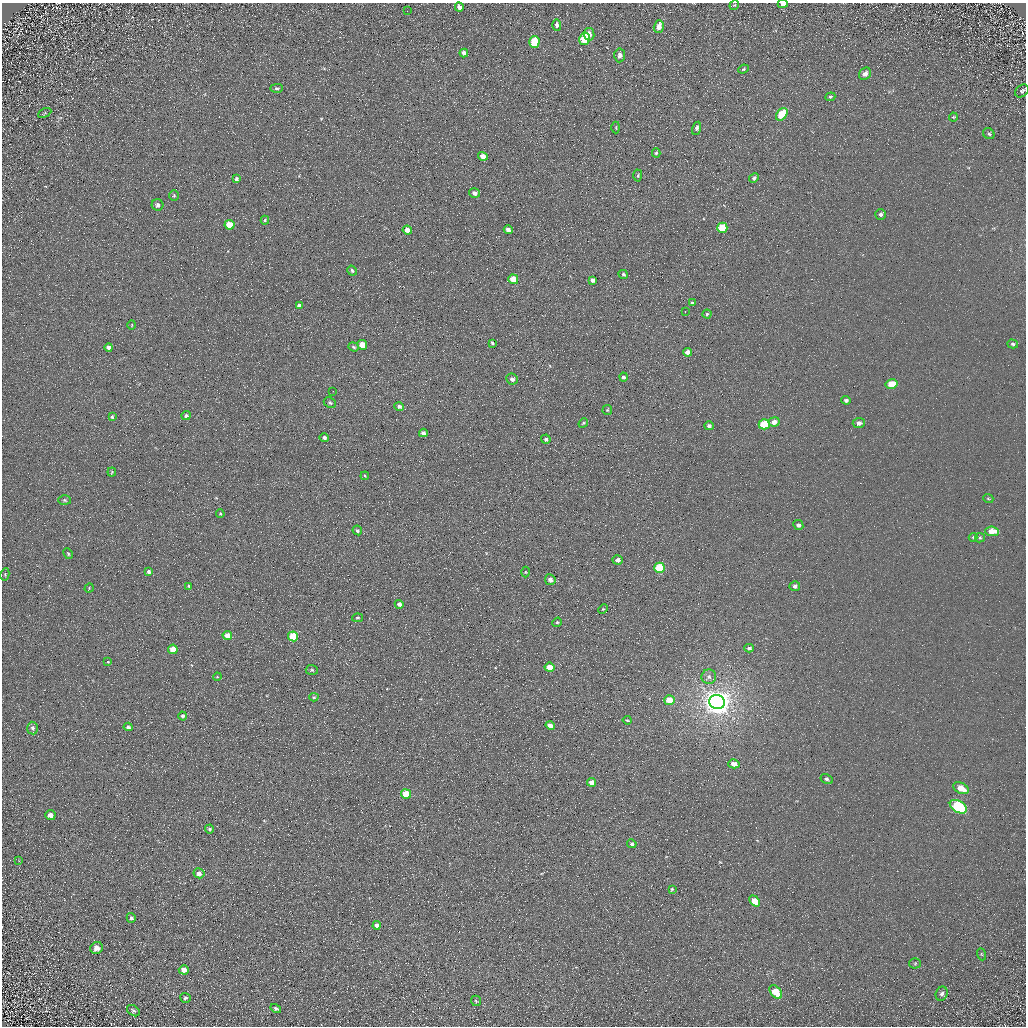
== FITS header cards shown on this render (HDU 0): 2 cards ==
NAXIS1  =                 1024 / Required FITS header
NAXIS2  =                 1024 / Required FITS header

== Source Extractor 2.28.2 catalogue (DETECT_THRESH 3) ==
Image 1024 x 1024 px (HDU 0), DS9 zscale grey, 1 PNG px = 1 image px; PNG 1028 x 1028 px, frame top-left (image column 1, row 1024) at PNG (2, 3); each listed source drawn as its Kron ellipse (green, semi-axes under 4 px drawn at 4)
Background 5.39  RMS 7.7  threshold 23.2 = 3 sigma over >= 5 px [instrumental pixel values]
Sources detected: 135; all 135 listed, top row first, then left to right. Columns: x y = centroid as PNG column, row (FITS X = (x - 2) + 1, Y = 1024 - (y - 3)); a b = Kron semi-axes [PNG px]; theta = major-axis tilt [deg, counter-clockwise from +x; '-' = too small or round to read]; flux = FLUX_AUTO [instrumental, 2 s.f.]
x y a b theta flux
783 4 5 3 - 2100
734 5 5 3 - 440
459 7 4 4 - 2500
407 11 3 2 - 390
557 25 6 4 -88 1700
659 26 6 5 - 4800
589 34 6 5 - 3300
584 39 6 5 - 16000
534 42 6 5 - 20000
464 53 4 4 - 1800
620 55 7 5 86 2300
743 69 5 4 - 650
865 74 6 5 - 2300
277 88 6 4 1 820
1022 91 7 5 42 1100
830 97 5 4 - 680
45 113 7 3 27 560
782 114 7 5 53 17000
953 117 4 4 - 530
616 128 6 3 -89 510
696 128 7 4 76 1700
989 134 6 5 - 960
656 153 4 4 - 730
483 156 5 4 - 4600
638 175 6 3 88 580
754 178 5 4 - 1200
236 179 3 3 - 990
474 193 5 5 - 2600
174 195 5 5 - 710
158 205 6 5 - 1300
881 214 5 5 - 1200
265 220 4 4 - 780
229 225 5 5 - 11000
722 228 5 5 - 18000
407 230 5 4 - 4100
508 230 4 4 - 2900
352 271 5 4 - 930
623 274 5 4 - 810
513 279 5 4 - 11000
593 280 4 4 - 1900
692 303 4 3 - 1100
299 306 4 3 - 1400
685 312 3 3 - 340
707 314 4 4 - 810
132 325 4 3 - 380
492 343 4 3 - 610
1013 344 5 4 - 950
362 345 5 4 - 7300
354 347 5 4 - 720
109 348 4 4 - 1900
687 352 4 4 - 3500
623 377 4 4 - 1300
512 379 6 5 - 1700
892 384 6 4 12 10000
333 391 2 2 - 340
846 400 4 4 - 1300
330 403 6 5 - 1200
399 406 5 4 - 1300
607 410 5 5 - 580
186 416 4 4 - 1000
112 417 4 3 - 730
774 422 5 4 - 3200
583 423 5 4 - 620
859 423 6 5 - 2000
764 424 5 5 - 21000
709 426 4 4 - 1500
423 433 4 4 - 1400
324 438 5 4 - 1200
546 439 4 4 - 970
112 472 4 4 - 490
365 476 4 3 - 500
988 498 5 3 - 490
65 500 6 4 -3 830
220 514 4 3 - 580
798 525 5 4 - 1600
357 530 5 4 - 1000
992 531 7 4 -5 6200
973 537 4 4 - 580
980 538 5 4 - 650
68 554 6 4 -63 680
618 560 5 4 - 2200
659 568 5 5 - 18000
149 572 4 3 - 1500
525 572 5 3 - 460
5 574 6 4 80 730
550 580 5 5 - 2800
189 586 4 4 - 690
795 586 5 5 - 1700
89 588 5 4 - 490
399 604 4 4 - 2300
603 609 5 3 - 490
357 618 5 4 - 800
557 622 5 4 - 770
227 636 5 4 - 5100
293 636 5 5 - 15000
749 648 4 4 - 1300
173 649 5 4 - 7600
108 662 3 3 - 340
549 667 5 4 - 5700
312 670 6 5 - 830
217 677 4 3 - 460
709 677 7 7 - 2100
314 697 4 4 - 820
670 700 5 5 - 11000
717 702 8 7 - 780000
183 716 4 4 - 1400
627 720 4 3 - 500
550 725 5 4 - 3800
128 727 4 4 - 1200
33 728 6 5 - 1500
734 764 5 4 - 3900
827 779 6 4 -29 1400
592 782 4 4 - 4700
961 788 8 5 -28 7300
406 794 5 4 - 13000
958 807 9 5 -30 59000
50 815 5 5 - 3500
209 829 4 4 - 940
632 844 5 4 - 1100
19 861 3 3 - 370
199 873 5 5 - 2500
672 889 4 3 - 690
755 901 6 4 -46 7200
131 918 5 4 - 1000
377 925 4 4 - 2300
97 948 6 6 - 3600
981 954 6 4 -70 660
915 963 5 5 - 740
184 970 5 4 - 3200
776 992 8 5 -50 12000
942 994 7 6 - 1600
185 998 5 5 - 1100
476 1001 5 5 - 780
276 1008 5 4 - 1000
133 1011 7 5 -36 950
At the frame edge (FLAGS 8, measured only in part): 1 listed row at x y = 783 4